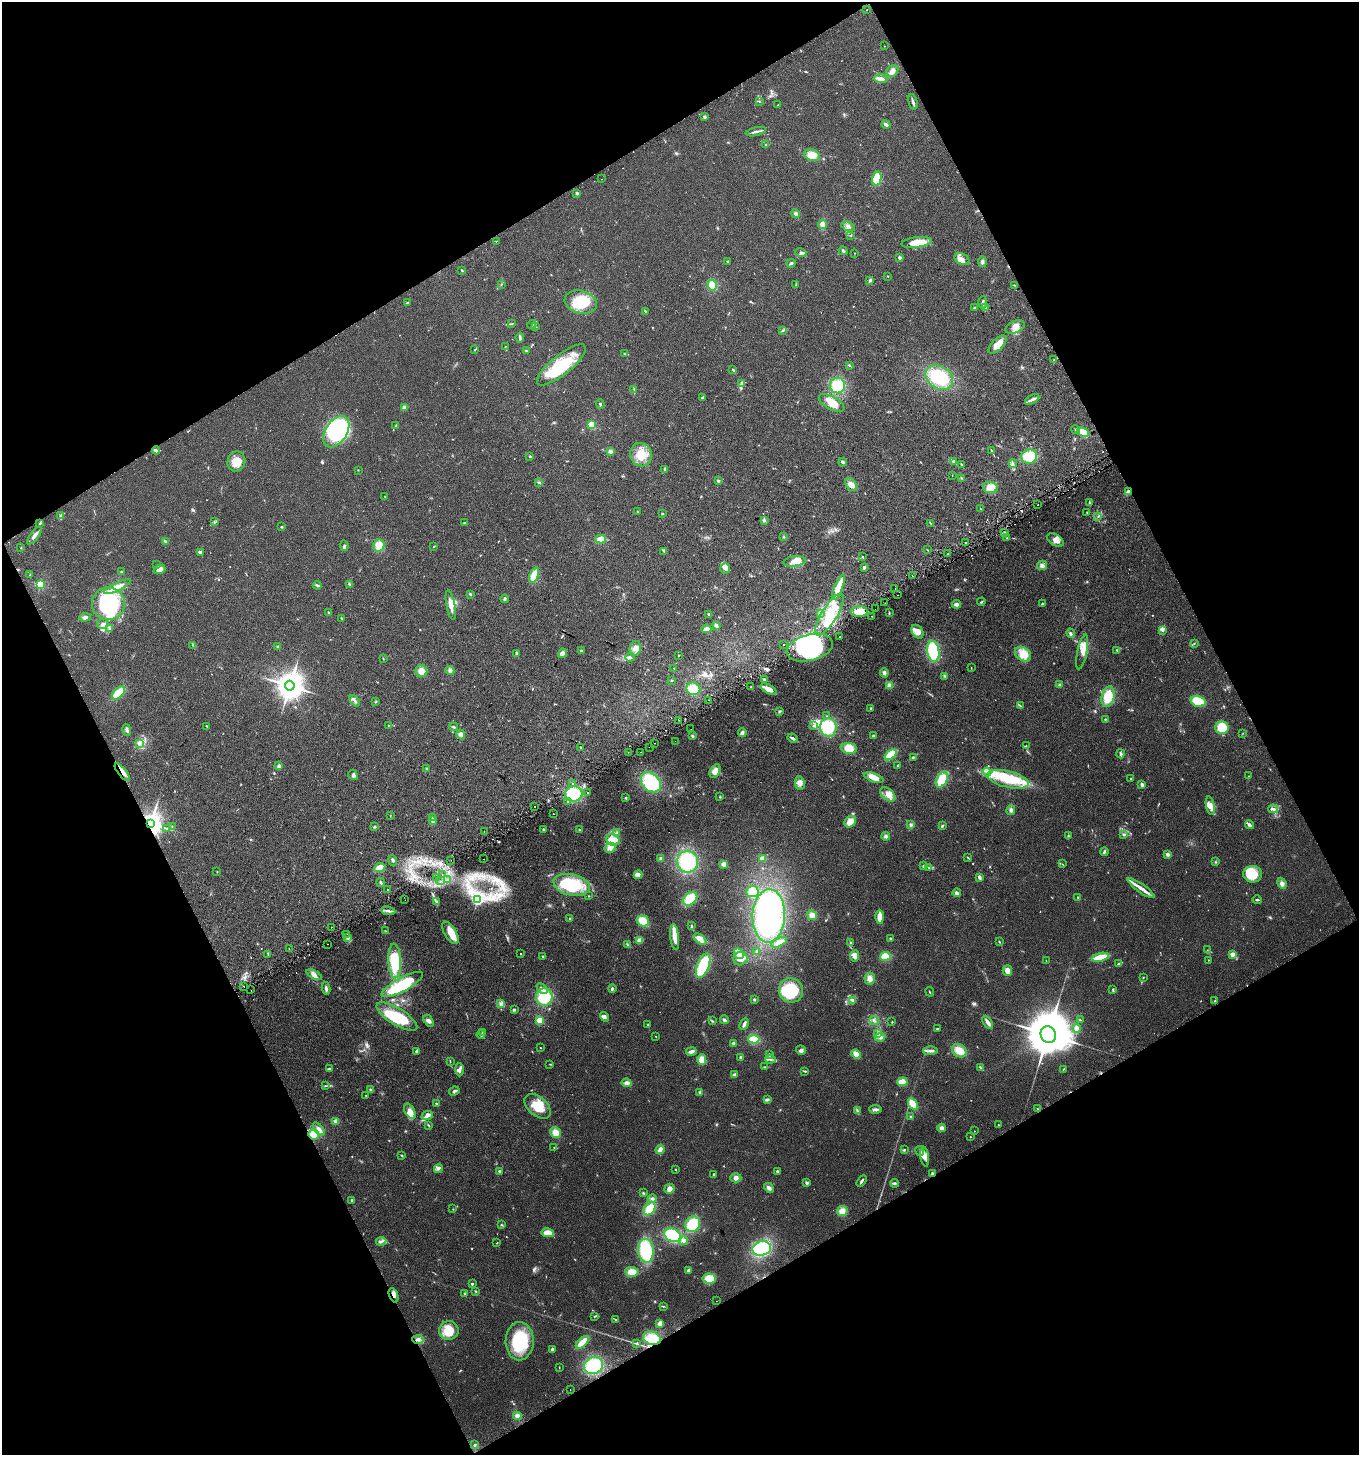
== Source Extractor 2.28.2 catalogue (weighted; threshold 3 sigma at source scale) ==
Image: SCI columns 185-5611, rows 29-5839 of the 5736 x 5871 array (HDU 1 of 3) = the unmasked area's bounding box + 8 px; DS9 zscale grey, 4 x 4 block average (1 PNG px = mean of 4 x 4 image px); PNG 1361 x 1457 px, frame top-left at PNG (2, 2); each listed source drawn as its Kron ellipse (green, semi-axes under 4 px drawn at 4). Shown black and unused: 46% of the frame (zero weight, under 2 of 3 exposures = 2% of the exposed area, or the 3 px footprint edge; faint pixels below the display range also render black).
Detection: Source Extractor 2.28.2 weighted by HDU 2 'WHT'. Background 0.0479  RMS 0.0082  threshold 0.0368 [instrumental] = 3 sigma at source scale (4.5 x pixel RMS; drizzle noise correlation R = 1.50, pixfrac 1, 0.0396/0.0396 arcsec/px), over >= 5 px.
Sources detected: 776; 5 too faint to see at this stretch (4 x 4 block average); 9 inside a brighter object's white glare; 18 cosmic-ray / hot-pixel residue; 3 long thin detections or spike segments (spike, bleed or trail) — neither listed nor drawn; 14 coinciding with a brighter row at this scale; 83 inside a brighter listed object's ellipse — not listed separately; of the other 644, all 500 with FLUX_AUTO >= 2.07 (the completeness limit of this list) listed and drawn (144 fainter detections not listed), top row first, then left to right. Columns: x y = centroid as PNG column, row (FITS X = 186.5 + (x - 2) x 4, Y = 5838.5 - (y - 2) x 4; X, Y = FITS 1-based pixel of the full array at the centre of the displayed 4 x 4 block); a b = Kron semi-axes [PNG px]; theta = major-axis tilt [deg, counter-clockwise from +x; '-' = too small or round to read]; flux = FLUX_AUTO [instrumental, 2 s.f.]
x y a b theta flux
866 10 2 2 - 2.5
884 46 2 2 - 2.4
892 71 7 5 40 27
881 79 6 3 -4 25
759 101 2 2 - 2.5
913 102 8 2 -76 14
778 105 3 2 - 2.5
705 117 3 2 - 5
886 124 5 2 - 15
756 132 10 2 13 14
766 145 2 2 - 3.3
812 155 8 5 -16 57
877 178 7 4 76 120
602 179 2 2 - 6.1
577 193 3 3 - 7.6
795 214 4 3 - 11
822 224 5 4 - 25
848 226 7 3 -20 15
851 235 2 2 - 2.6
496 242 2 2 - 6.7
917 242 15 5 6 93
843 251 4 2 - 6.6
801 252 5 3 - 12
855 253 2 2 - 2.2
899 258 2 2 - 38
962 259 8 5 -28 29
728 261 3 2 - 4.8
982 262 5 3 - 12
791 263 4 2 - 9.2
462 270 3 2 - 3.6
888 276 2 2 - 4.3
870 280 4 3 - 9.1
501 284 2 2 - 2.4
796 284 3 2 - 3.7
712 285 5 4 - 80
1014 285 2 2 - 2.7
581 302 16 11 -15 170
982 302 6 2 86 9.2
407 303 3 2 - 5
974 307 2 2 - 3.1
985 308 3 2 - 5.4
645 311 2 2 - 5.2
512 324 2 2 - 2.8
532 324 4 3 - 9.5
536 327 3 2 - 2.5
1015 327 10 6 22 40
783 331 4 2 - 6.4
520 338 5 2 - 7.7
998 345 11 5 46 51
505 346 2 2 - 2.4
475 350 3 2 - 3.5
526 351 3 2 - 4.7
624 354 2 2 - 2.9
1054 360 3 2 - 2.4
561 365 30 10 38 250
849 365 2 2 - 5.7
733 370 3 2 - 7.1
939 377 15 11 -32 220
741 384 3 2 - 2.1
837 385 8 7 - 170
634 390 2 2 - 2.3
703 397 3 2 - 5
1032 399 8 2 31 15
832 403 14 6 -28 83
600 404 4 2 - 6.1
404 407 4 3 - 21
396 425 3 2 - 4.1
592 425 2 2 - 260
1075 430 4 2 - 4.7
336 432 17 10 57 890
1083 432 6 3 -24 110
156 450 4 3 - 7.6
991 450 3 2 - 4
610 452 4 3 - 13
641 455 12 10 -66 84
530 456 4 2 - 5.3
1029 456 8 7 - 110
236 461 10 9 - 84
954 461 4 3 - 9
843 462 4 2 - 15
961 464 2 2 - 4.3
1013 464 4 2 - 7.9
664 469 3 2 - 4.1
358 470 2 2 - 2.1
952 475 2 2 - 2.1
961 478 2 2 - 3.3
718 481 3 3 - 5.8
539 482 4 2 - 5.4
851 484 7 5 -50 38
990 487 7 5 -4 53
1128 491 4 3 - 14
385 496 2 2 - 2.8
1089 503 2 2 - 2.6
1038 505 2 2 - 4.9
981 509 2 2 - 2.1
637 512 2 2 - 2.9
1087 512 3 2 - 2.6
663 514 2 2 - 2.5
61 516 4 3 - 9.4
1098 517 2 2 - 3.1
764 520 4 3 - 7.3
214 522 2 2 - 5
40 523 4 2 - 3.9
464 523 4 2 - 5.1
930 523 3 2 - 3.8
281 527 2 2 - 5.7
1004 532 3 2 - 6.7
34 535 11 2 52 23
784 537 3 2 - 3.1
1007 538 2 2 - 6.1
600 539 5 4 - 32
1055 540 9 5 -31 30
165 541 4 2 - 7.7
966 543 2 2 - 24
379 545 6 5 - 53
344 546 5 3 - 8.1
434 547 2 2 - 3.1
21 548 2 2 - 2.8
928 550 2 2 - 2.1
664 551 2 2 - 4.5
200 552 2 2 - 47
948 554 2 2 - 29
863 557 2 2 - 4.4
795 561 11 5 7 40
157 565 2 2 - 2.2
1042 565 5 4 - 16
864 567 4 3 - 8
725 568 5 5 - 17
159 570 6 4 21 24
121 572 2 2 - 18
30 575 2 2 - 2.1
534 575 8 4 67 81
912 576 2 2 - 39
40 585 2 2 - 430
317 585 4 3 - 9.1
350 585 4 2 - 7
117 587 15 3 26 53
838 587 13 4 67 76
895 588 2 2 - 2.9
470 594 3 2 - 5.2
898 595 2 2 - 4.2
505 599 4 2 - 9
981 602 4 2 - 4.6
885 603 2 2 - 2.4
108 604 16 16 - 430
956 604 4 3 - 16
1042 604 3 2 - 5.9
451 605 15 3 -79 38
875 609 2 2 - 3.1
328 612 2 2 - 12
859 612 8 5 3 95
820 613 3 2 - 5.3
889 613 3 2 - 3.7
709 614 2 2 - 4.8
829 615 24 7 58 110
871 616 2 2 - 9.8
85 617 6 4 4 15
341 618 3 2 - 3.1
103 624 5 5 - 17
716 625 4 3 - 11
109 628 4 2 - 7.8
706 629 5 4 - 18
1163 630 3 3 - 7.9
918 632 7 5 -57 25
1070 633 5 3 - 8.6
840 637 2 2 - 2.7
1194 643 2 2 - 2.4
193 645 2 2 - 2.1
784 645 2 2 - 8.5
278 647 2 2 - 26
635 648 7 5 75 36
810 648 24 13 14 530
1117 650 2 2 - 4.9
581 651 3 2 - 5.1
933 651 10 6 -82 230
1082 652 18 5 79 37
517 653 3 2 - 12
563 653 5 4 - 16
1023 654 9 6 -36 74
678 655 2 2 - 5.5
630 657 5 3 - 9.5
383 659 3 2 - 2.7
674 668 2 2 - 2.5
971 668 2 2 - 2.4
450 670 5 4 - 14
421 671 6 6 - 38
884 673 5 3 - 12
944 676 2 2 - 2.2
765 679 4 2 - 11
672 681 2 2 - 3
1060 684 3 2 - 4.5
889 685 4 4 - 24
290 686 5 4 - 6700
751 687 3 2 - 4.4
693 689 7 6 - 88
769 689 9 4 -29 45
118 693 8 4 46 100
1108 697 10 6 76 120
708 700 2 2 - 3.7
355 701 6 3 -50 12
376 701 3 2 - 3.5
1198 701 7 5 -16 110
1020 706 4 2 - 5
870 708 3 2 - 4.1
779 712 3 2 - 3.5
827 716 2 2 - 2.9
1105 719 3 2 - 4
679 720 2 2 - 7.5
814 725 4 2 - 6.8
207 726 2 2 - 2.7
388 726 2 2 - 2.2
453 727 5 2 - 6.9
828 727 9 8 - 170
1222 727 6 6 - 100
691 729 2 2 - 6
127 730 6 3 -78 11
742 733 4 3 - 14
1243 733 2 2 - 2.5
461 734 5 4 - 20
874 735 3 2 - 3.5
692 736 4 2 - 6.6
793 738 5 2 - 10
675 741 2 2 - 2.5
140 743 3 2 - 6.2
654 743 2 2 - 18
1026 746 2 2 - 2.4
581 747 2 2 - 3
649 747 2 2 - 2.8
849 748 8 5 -7 63
628 752 2 2 - 2.1
641 752 2 2 - 7.7
1120 754 4 3 - 9
890 755 7 3 40 140
913 757 3 2 - 4.5
898 765 2 2 - 3.7
279 766 4 3 - 9.1
427 769 3 3 - 5.9
715 771 7 4 59 43
122 772 11 3 -51 33
987 772 4 3 - 16
353 775 5 4 - 15
1249 776 2 2 - 2.4
874 778 10 4 -18 46
1008 779 21 8 -13 190
1131 779 2 2 - 3.1
942 780 8 5 61 120
651 782 11 8 -45 250
573 783 2 2 - 2.7
800 783 7 5 -82 29
1142 785 3 2 - 17
587 793 2 2 - 6.4
574 794 8 7 - 230
888 794 9 5 -40 35
720 797 2 2 - 2.5
626 798 3 3 - 5.4
568 801 2 2 - 5.1
534 806 2 2 - 3.1
1210 806 9 4 -78 28
1273 809 5 3 - 13
1011 810 5 3 - 12
553 814 2 2 - 2.4
390 816 3 2 - 2.2
433 817 3 2 - 7
433 821 3 2 - 32
850 822 6 5 - 50
151 823 3 3 - 4300
911 825 4 3 - 8.8
1250 825 5 3 - 12
942 826 3 2 - 5.5
172 827 2 2 - 2.3
375 827 3 2 - 6.2
166 828 2 2 - 3.4
543 829 2 2 - 8
579 830 3 2 - 4.5
484 831 2 2 - 7.8
617 833 3 2 - 5.7
1123 835 3 2 - 4
886 836 4 4 - 12
1068 836 3 2 - 6.4
613 840 7 5 -23 36
610 848 6 5 - 35
1104 852 4 3 - 7.3
1168 854 3 2 - 21
968 857 4 2 - 4.8
661 858 3 3 - 11
763 858 3 3 - 28
483 859 2 2 - 7
393 860 5 3 - 9.9
451 860 2 2 - 6.4
687 862 11 10 - 300
1215 862 2 2 - 2.1
724 864 3 3 - 30
1062 864 2 2 - 2.2
924 866 3 3 - 9.5
380 868 6 3 26 62
929 868 3 2 - 3.1
217 871 2 2 - 3
442 874 2 2 - 2.8
1253 874 9 8 - 130
638 875 4 3 - 51
979 877 4 2 - 15
436 878 2 2 - 17
447 880 2 2 - 5.7
441 881 2 2 - 3.4
381 883 4 2 - 7.9
1282 883 6 4 -66 19
572 885 18 10 -12 280
1141 888 16 3 -35 39
387 890 2 2 - 2.6
752 892 6 5 - 64
957 893 4 3 - 15
589 896 2 2 - 2.5
1078 897 2 2 - 2.6
690 899 8 5 39 120
405 900 2 2 - 4.8
477 900 3 2 - 790
1257 900 5 2 - 5.9
436 902 2 2 - 3.5
388 911 7 3 -10 16
812 915 5 4 - 27
769 916 27 16 88 720
880 917 7 3 -90 52
570 919 2 2 - 5.3
643 921 6 5 - 68
692 926 3 2 - 4.7
331 927 2 2 - 6.7
386 931 3 2 - 2.7
450 933 12 6 -59 56
347 934 2 2 - 2.4
675 937 13 4 -84 50
347 938 4 3 - 9.7
890 938 3 2 - 5.3
700 939 7 4 -39 37
640 940 4 3 - 33
779 942 8 4 24 32
999 942 3 2 - 4
850 943 3 2 - 4.6
327 944 2 2 - 4
627 945 3 2 - 5.2
289 949 2 2 - 11
1207 950 2 2 - 2.3
756 951 3 2 - 6
739 953 5 4 - 61
268 954 4 2 - 4.1
521 954 2 2 - 2.5
1232 954 2 2 - 110
542 956 3 2 - 3.4
855 956 6 4 80 28
885 956 5 4 - 93
1100 957 9 3 13 160
740 959 7 6 - 43
1046 960 2 2 - 2.2
1208 960 2 2 - 2.2
395 961 17 6 -87 220
1119 963 2 2 - 3.2
703 966 13 6 69 220
1007 971 5 4 - 38
314 975 8 4 -27 23
1143 977 2 2 - 2.4
870 979 6 5 - 25
402 984 23 6 28 170
244 986 2 2 - 25
326 988 6 3 -79 12
612 988 4 3 - 8.1
542 989 6 3 -45 20
251 990 2 2 - 2.4
791 990 12 12 - 230
1113 990 4 2 - 5.6
930 992 5 2 - 3.9
544 997 8 8 - 170
754 1000 3 2 - 5.9
853 1001 2 2 - 3.1
1215 1001 2 2 - 7.1
500 1004 2 2 - 2.4
514 1010 3 2 - 4.3
397 1017 23 8 -31 210
604 1017 5 4 - 17
540 1020 3 2 - 98
724 1020 4 3 - 11
1080 1020 3 2 - 3.6
429 1021 6 4 -57 18
712 1021 3 2 - 3.2
874 1021 5 3 - 9.2
892 1022 2 2 - 2.9
988 1022 7 3 -57 24
744 1024 6 2 65 17
648 1025 3 2 - 3.9
1077 1028 4 3 - 30
937 1029 3 2 - 5.2
483 1033 3 2 - 5.6
877 1034 3 2 - 7.5
481 1035 4 2 - 5.6
1048 1035 8 7 - 28000
656 1036 2 2 - 2.1
880 1037 5 4 - 17
754 1039 5 3 - 100
733 1043 2 2 - 30
540 1048 2 2 - 2.3
801 1050 5 4 - 14
416 1051 4 2 - 10
691 1051 5 3 - 18
930 1051 7 3 1 20
959 1051 8 6 -35 56
856 1054 5 3 - 47
769 1055 3 2 - 5.8
740 1057 3 3 - 6.5
702 1059 5 4 - 49
770 1059 5 2 - 9.4
450 1061 2 2 - 2.2
550 1064 2 2 - 2.4
765 1067 2 2 - 5.6
980 1067 3 2 - 4
329 1069 4 2 - 11
1063 1069 3 2 - 2.6
459 1070 6 3 -89 12
805 1071 2 2 - 6.7
734 1075 4 3 - 13
902 1082 5 3 - 80
627 1083 5 3 - 22
326 1086 3 2 - 2.7
370 1089 3 2 - 4.6
454 1091 5 2 - 12
700 1092 3 3 - 11
366 1096 3 2 - 3.4
767 1100 3 2 - 6.3
436 1103 2 2 - 5.6
913 1104 7 4 -60 68
538 1106 15 9 -42 110
875 1109 6 3 -3 14
1038 1109 3 2 - 3.3
857 1110 3 2 - 5.4
410 1111 8 5 -60 37
427 1116 6 3 25 13
911 1117 3 3 - 7
336 1121 2 2 - 110
998 1125 2 2 - 2.1
429 1126 3 2 - 3.5
941 1128 4 4 - 21
319 1129 8 3 -49 17
974 1131 2 2 - 3.1
556 1133 6 5 - 49
313 1134 5 5 - 53
970 1137 2 2 - 2.6
554 1147 2 2 - 2.3
660 1149 5 3 - 27
904 1150 3 2 - 2.9
920 1151 5 2 - 4.3
402 1155 3 2 - 4.7
925 1157 10 3 -82 27
438 1168 5 2 - 9.3
676 1170 3 2 - 2.6
499 1171 2 2 - 33
777 1171 2 2 - 7.8
714 1174 3 2 - 4.9
933 1174 4 3 - 8
736 1178 5 4 - 17
861 1181 6 2 58 9.9
807 1183 3 3 - 9
895 1183 4 3 - 7.4
769 1188 5 3 - 18
669 1189 5 5 - 22
643 1193 3 2 - 4.1
652 1199 4 3 - 9.3
352 1201 3 2 - 4.6
453 1209 2 2 - 2.1
650 1209 7 5 55 97
842 1211 5 5 - 39
693 1224 8 7 - 170
501 1225 2 2 - 2.7
548 1233 6 4 -11 48
673 1235 9 6 -24 230
381 1241 5 3 - 13
683 1241 4 4 - 16
497 1243 3 2 - 2.9
762 1248 9 7 16 350
646 1251 12 8 -85 250
688 1270 4 2 - 9.4
632 1272 7 5 -5 56
709 1278 7 5 -6 84
472 1284 2 2 - 17
476 1291 3 2 - 4.7
465 1294 3 2 - 4.7
393 1295 7 3 -68 18
716 1301 2 2 - 5.9
663 1306 3 2 - 5
594 1316 3 2 - 3.6
616 1320 2 2 - 5.9
660 1323 3 3 - 30
449 1330 10 9 - 92
652 1338 9 6 -18 130
418 1339 6 4 -2 22
520 1341 19 14 88 270
582 1342 8 3 43 79
637 1343 3 2 - 5.6
552 1349 3 2 - 9.9
593 1366 10 8 26 190
559 1368 2 2 - 2.3
570 1390 2 2 - 6.1
517 1416 4 4 - 26
475 1445 2 2 - 5.8
Overlapping masked pixels (flux is a lower limit): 7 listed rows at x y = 1128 491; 122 772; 151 823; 313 1134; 393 1295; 652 1338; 418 1339
Diffuse or blended objects may show on this block-average render without a row.